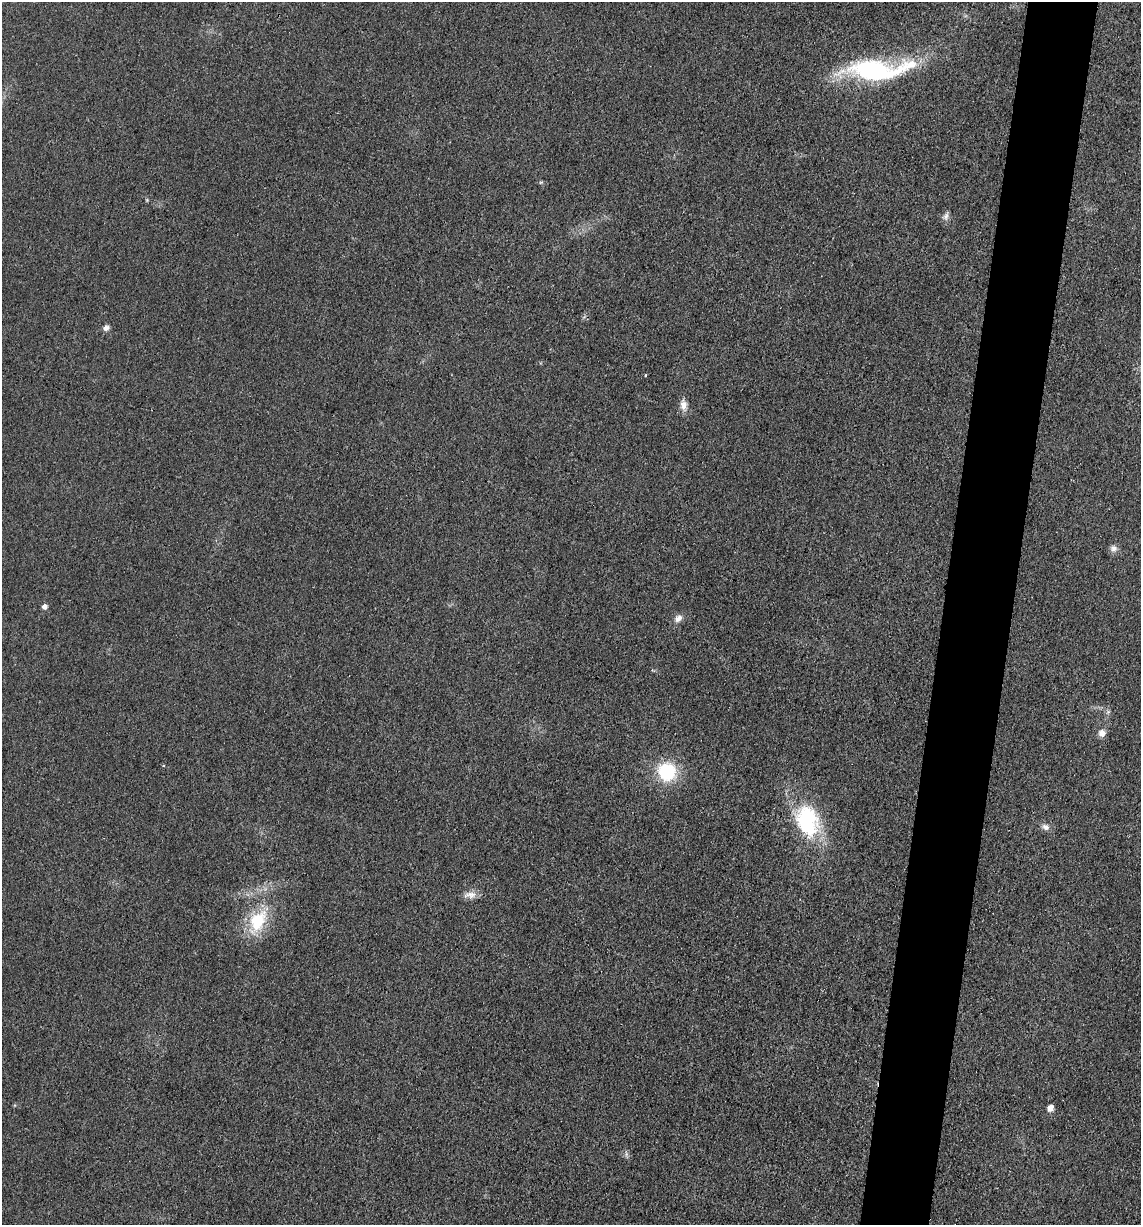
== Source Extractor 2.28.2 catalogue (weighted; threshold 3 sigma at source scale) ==
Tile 10 of 4 x 4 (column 2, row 3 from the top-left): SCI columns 1388-2526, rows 1231-2453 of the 4933 x 4909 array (HDU 1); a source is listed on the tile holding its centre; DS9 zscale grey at full resolution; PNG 1143 x 1227 px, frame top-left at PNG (2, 2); no overlay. Shown black and unused: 6% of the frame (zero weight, under 3 of 4 exposures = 1% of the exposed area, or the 3 px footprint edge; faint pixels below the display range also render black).
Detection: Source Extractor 2.28.2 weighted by HDU 2 'WHT'; one run over the whole footprint, this tile lists its part. Background 0.0386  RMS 0.0057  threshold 0.0259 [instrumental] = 3 sigma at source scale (4.5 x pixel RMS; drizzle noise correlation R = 1.50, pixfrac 1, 0.05/0.05 arcsec/px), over >= 5 px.
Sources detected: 17; all 17 listed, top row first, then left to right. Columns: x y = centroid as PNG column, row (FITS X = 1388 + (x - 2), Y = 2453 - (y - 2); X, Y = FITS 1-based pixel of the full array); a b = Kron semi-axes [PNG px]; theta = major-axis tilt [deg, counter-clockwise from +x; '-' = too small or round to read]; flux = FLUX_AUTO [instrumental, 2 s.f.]
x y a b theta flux
877 70 84 24 3 80
541 182 6 3 18 0.68
147 200 5 4 - 0.59
946 216 11 7 67 2.3
106 328 8 7 - 2.4
683 405 14 9 -86 4.4
1114 548 9 9 - 2.9
44 607 6 5 - 2.6
678 618 12 9 44 3.5
1102 733 8 8 - 3.6
667 771 18 17 - 34
807 821 42 28 -71 51
1045 827 11 7 -32 2.8
470 895 19 8 3 4.4
258 921 35 20 63 28
1050 1108 6 5 - 4.5
626 1154 9 4 -78 1.3